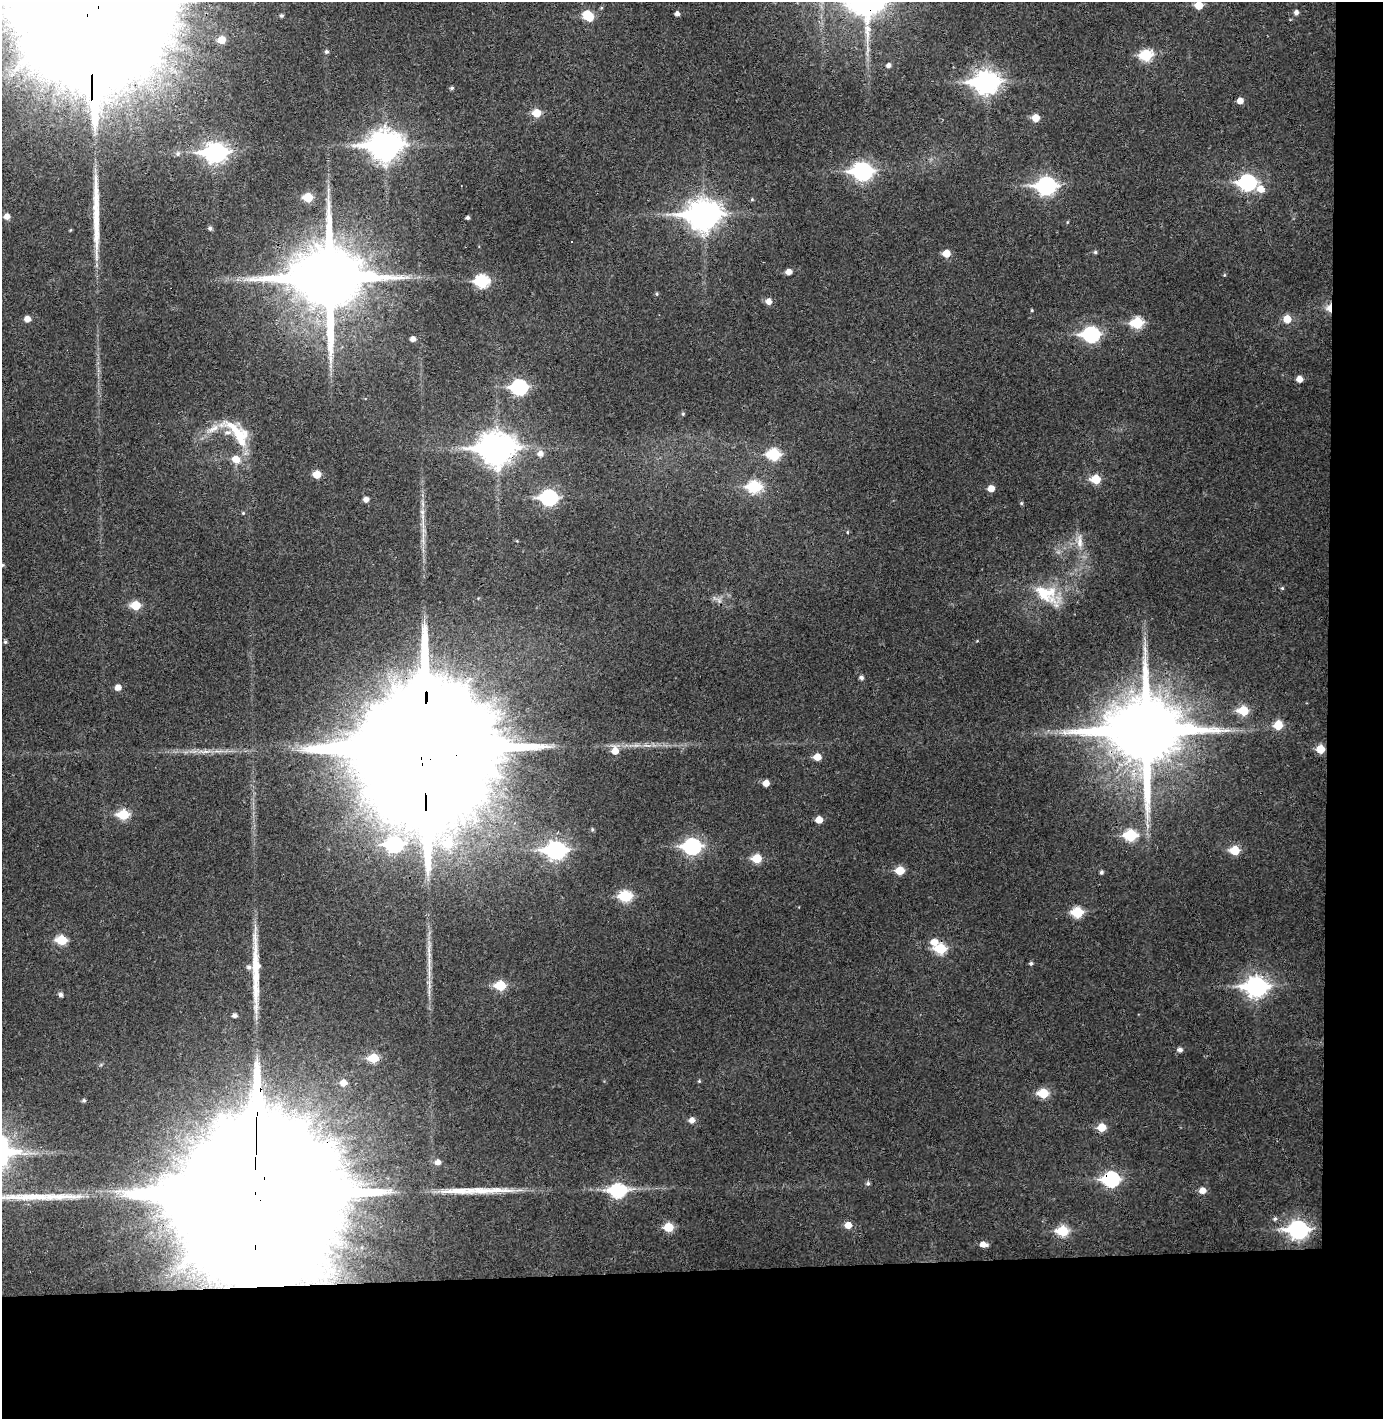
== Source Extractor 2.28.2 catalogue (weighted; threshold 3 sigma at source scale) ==
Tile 9 of 3 x 3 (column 3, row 3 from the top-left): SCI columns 2835-4215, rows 57-1473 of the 4290 x 4366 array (HDU 1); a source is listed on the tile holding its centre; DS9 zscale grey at full resolution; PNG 1385 x 1421 px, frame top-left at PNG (2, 2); no overlay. Shown black and unused: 14% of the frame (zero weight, under 3 of 4 exposures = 6% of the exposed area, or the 3 px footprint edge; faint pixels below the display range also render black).
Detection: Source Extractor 2.28.2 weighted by HDU 2 'WHT'; one run over the whole footprint, this tile lists its part. Background 0.0837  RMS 0.0062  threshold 0.0281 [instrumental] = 3 sigma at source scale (4.5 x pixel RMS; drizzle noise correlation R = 1.50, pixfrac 1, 0.05/0.05 arcsec/px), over >= 5 px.
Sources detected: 131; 1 cosmic-ray / hot-pixel residue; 4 long thin detections or spike segments (spike, bleed or trail) — not listed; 1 inside a brighter listed object's ellipse — not listed separately; the other 125 listed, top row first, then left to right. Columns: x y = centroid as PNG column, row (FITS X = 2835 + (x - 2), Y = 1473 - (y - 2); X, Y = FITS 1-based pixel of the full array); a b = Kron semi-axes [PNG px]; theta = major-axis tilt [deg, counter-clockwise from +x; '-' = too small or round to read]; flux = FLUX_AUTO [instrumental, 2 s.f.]
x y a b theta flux
1199 5 6 6 - 11
1296 12 6 5 - 2.4
677 14 5 4 - 2.5
281 16 4 4 - 1.2
588 16 9 6 -47 25
867 32 35 8 -90 12
221 40 5 5 - 9.3
327 52 5 5 - 1.3
1146 55 7 6 - 44
888 65 5 5 - 2.3
986 82 10 8 0 480
452 88 6 4 17 1.1
1240 101 5 5 - 5.2
536 113 6 6 - 14
1036 118 6 6 - 8.8
385 146 13 10 4 850
216 153 10 8 1 280
177 154 6 6 - 1.6
862 171 10 8 -10 200
1247 182 9 7 -3 130
1046 186 9 8 - 210
1260 189 7 7 - 7.8
308 197 6 5 - 22
752 199 5 4 - 0.81
704 215 13 10 3 880
7 216 6 5 - 4.2
468 218 4 3 - 1.5
1067 222 5 3 - 0.6
210 228 5 5 - 1.6
1095 252 5 4 - 1.1
946 253 6 6 - 10
789 272 5 5 - 4.8
1224 275 5 3 - 0.6
329 278 21 19 0 7200
482 281 7 6 - 67
657 294 5 3 - 0.72
769 301 6 6 - 4.5
1329 308 8 5 88 7.5
1032 310 4 3 - 0.66
27 319 5 5 - 5.1
1287 319 6 6 - 11
1137 323 7 6 - 42
1091 334 9 7 -2 120
413 339 5 5 - 3.2
1299 379 5 5 - 6.1
519 387 8 7 - 110
683 414 5 4 - 0.74
213 429 22 8 27 8.2
238 434 48 15 -47 25
497 449 13 10 1 1100
540 454 7 7 - 4
774 454 7 6 - 49
236 459 9 7 -28 7.7
317 474 6 5 - 11
1096 479 6 5 - 21
754 487 8 6 1 50
991 488 6 5 - 6.3
549 498 9 7 -2 130
366 499 5 5 - 3.3
1021 503 5 4 - 0.87
243 513 5 5 - 0.76
423 523 14 4 -87 3.9
847 532 5 4 - 0.65
1079 541 22 8 -86 7.1
2 565 5 4 - 1.2
1282 588 5 4 - 0.79
1047 594 42 22 -32 27
136 605 6 5 - 21
5 642 5 4 - 1
861 677 5 4 - 2
118 687 6 5 - 4.7
1243 711 7 6 - 24
1278 725 6 6 - 17
1146 731 21 21 - 8100
648 745 10 4 -13 2.2
426 748 67 29 89 62000
1320 749 5 5 - 14
206 751 16 4 7 4
615 751 9 7 -78 7.5
817 757 6 5 - 8.4
766 783 5 5 - 5.7
123 814 7 6 - 30
819 820 5 5 - 7.1
592 829 5 4 - 0.9
1131 835 7 6 - 45
448 843 14 13 - 21
394 844 8 7 - 80
692 846 9 7 0 150
556 850 10 8 -1 230
1235 850 6 5 - 20
757 858 6 5 - 20
900 870 6 5 - 16
1101 872 5 4 - 1.4
625 896 7 6 - 45
1078 912 7 6 - 35
61 940 7 5 -5 26
934 942 9 8 - 6.1
940 949 7 6 - 33
429 963 28 6 -88 8.2
1031 963 5 4 - 1.3
249 967 6 6 - 2
501 985 6 6 - 28
1256 987 10 8 -1 310
61 995 5 5 - 2
235 1015 5 4 - 2.1
1180 1050 6 5 - 2.6
373 1058 6 5 - 24
699 1081 5 4 - 0.72
343 1083 7 6 - 5.3
1043 1093 6 5 - 27
84 1100 4 4 - 1
692 1120 6 6 - 3.7
1101 1127 6 6 - 13
438 1162 6 5 - 3.5
1111 1179 8 7 - 100
868 1183 6 5 - 1.4
1202 1190 6 6 - 5.7
258 1191 130 30 89 130000
618 1191 10 7 3 84
1275 1219 5 5 - 1.4
848 1225 6 5 - 7.2
669 1227 6 6 - 20
1298 1230 9 8 - 240
1062 1231 7 6 - 34
983 1244 8 5 -8 4.8
Overlapping masked pixels (flux is a lower limit): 6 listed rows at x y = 329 278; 1329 308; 1146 731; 426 748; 1111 1179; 258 1191
Isophote crosses this tile's border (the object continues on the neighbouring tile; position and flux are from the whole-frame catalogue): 2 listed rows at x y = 1199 5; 2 565